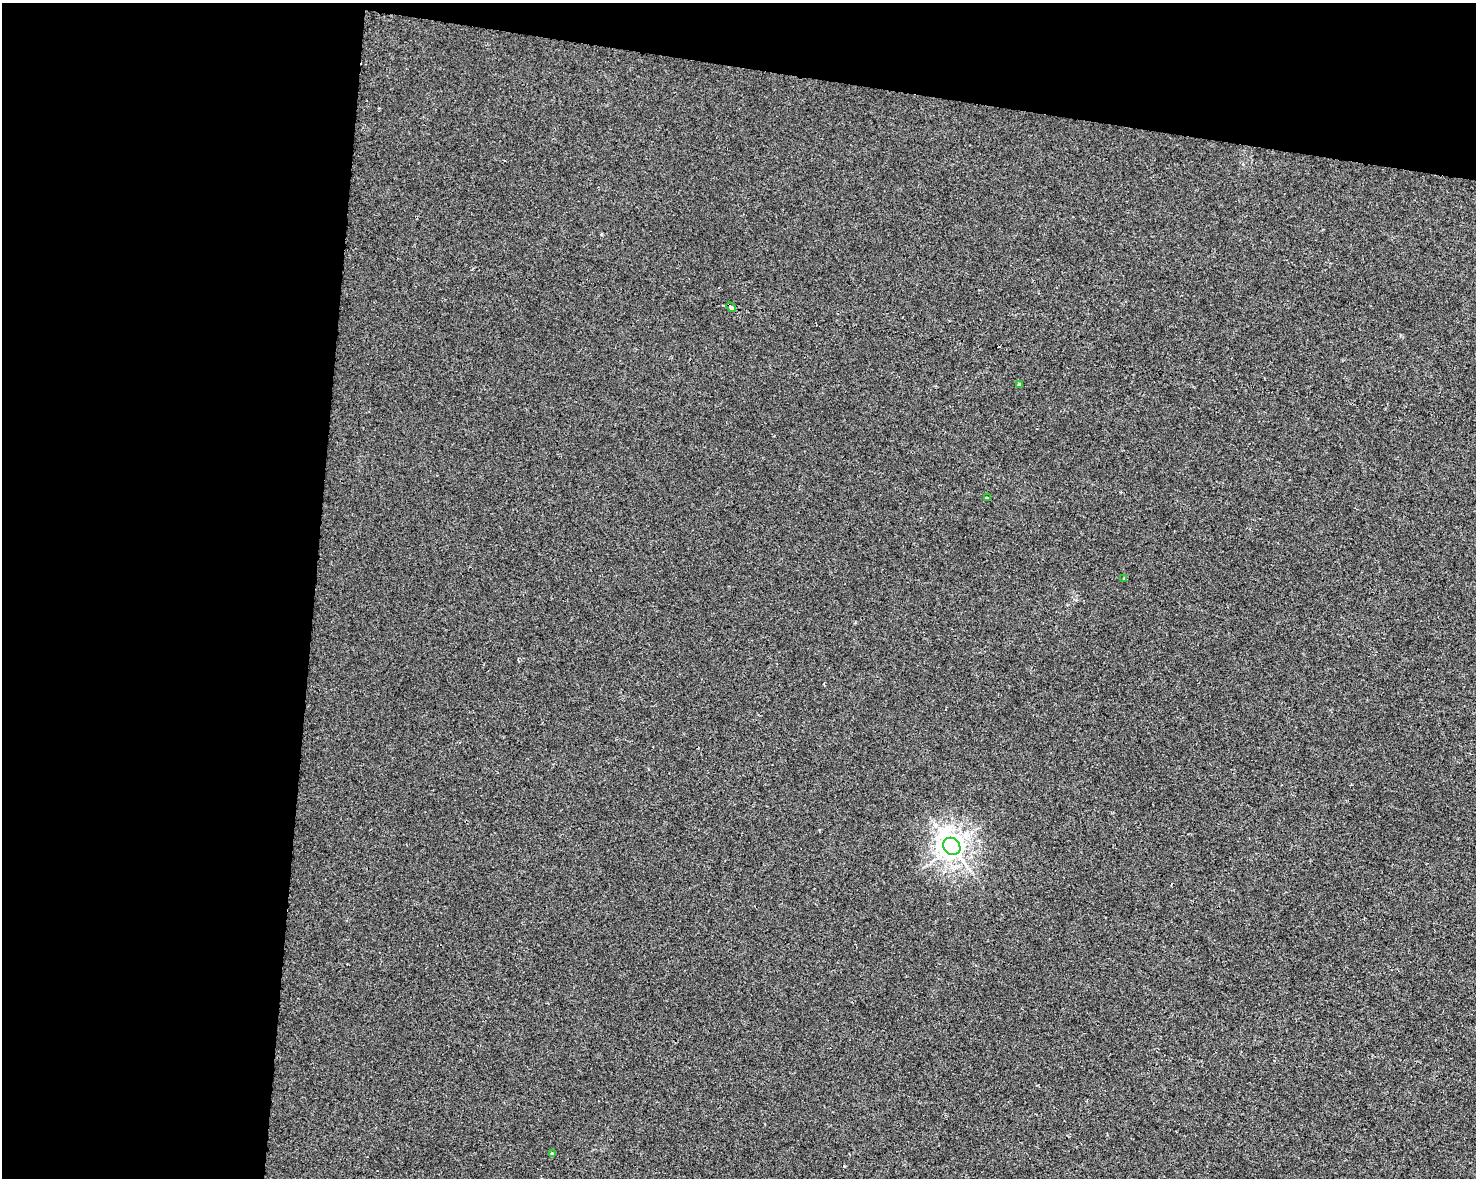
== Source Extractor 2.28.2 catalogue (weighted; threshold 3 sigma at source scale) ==
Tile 1 of 3 x 4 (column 1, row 1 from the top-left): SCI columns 228-1701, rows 3539-4714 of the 4934 x 4714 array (HDU 1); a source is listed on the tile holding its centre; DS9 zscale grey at full resolution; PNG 1478 x 1180 px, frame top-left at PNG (2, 3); each listed source drawn as its Kron ellipse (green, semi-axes under 4 px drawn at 4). Shown black and unused: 27% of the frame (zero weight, under 2 of 3 exposures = <1% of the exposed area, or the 3 px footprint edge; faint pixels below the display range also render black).
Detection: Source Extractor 2.28.2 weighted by HDU 2 'WHT'; one run over the whole footprint, this tile lists its part. Background 0.00135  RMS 0.0056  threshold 0.0251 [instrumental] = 3 sigma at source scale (4.5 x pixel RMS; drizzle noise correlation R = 1.50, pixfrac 1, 0.0396/0.0396 arcsec/px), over >= 5 px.
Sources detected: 6; all 6 listed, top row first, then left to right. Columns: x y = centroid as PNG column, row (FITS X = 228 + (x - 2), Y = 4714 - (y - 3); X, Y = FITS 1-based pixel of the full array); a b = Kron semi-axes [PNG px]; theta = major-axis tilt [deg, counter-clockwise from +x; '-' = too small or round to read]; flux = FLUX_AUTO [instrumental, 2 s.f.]
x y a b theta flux
731 307 5 3 - 12
1019 385 4 3 - 2.7
987 498 4 3 - 1.8
1124 579 4 2 - 0.59
952 846 9 8 - 530
552 1153 4 3 - 1.3
Overlapping masked pixels (flux is a lower limit): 1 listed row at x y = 731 307